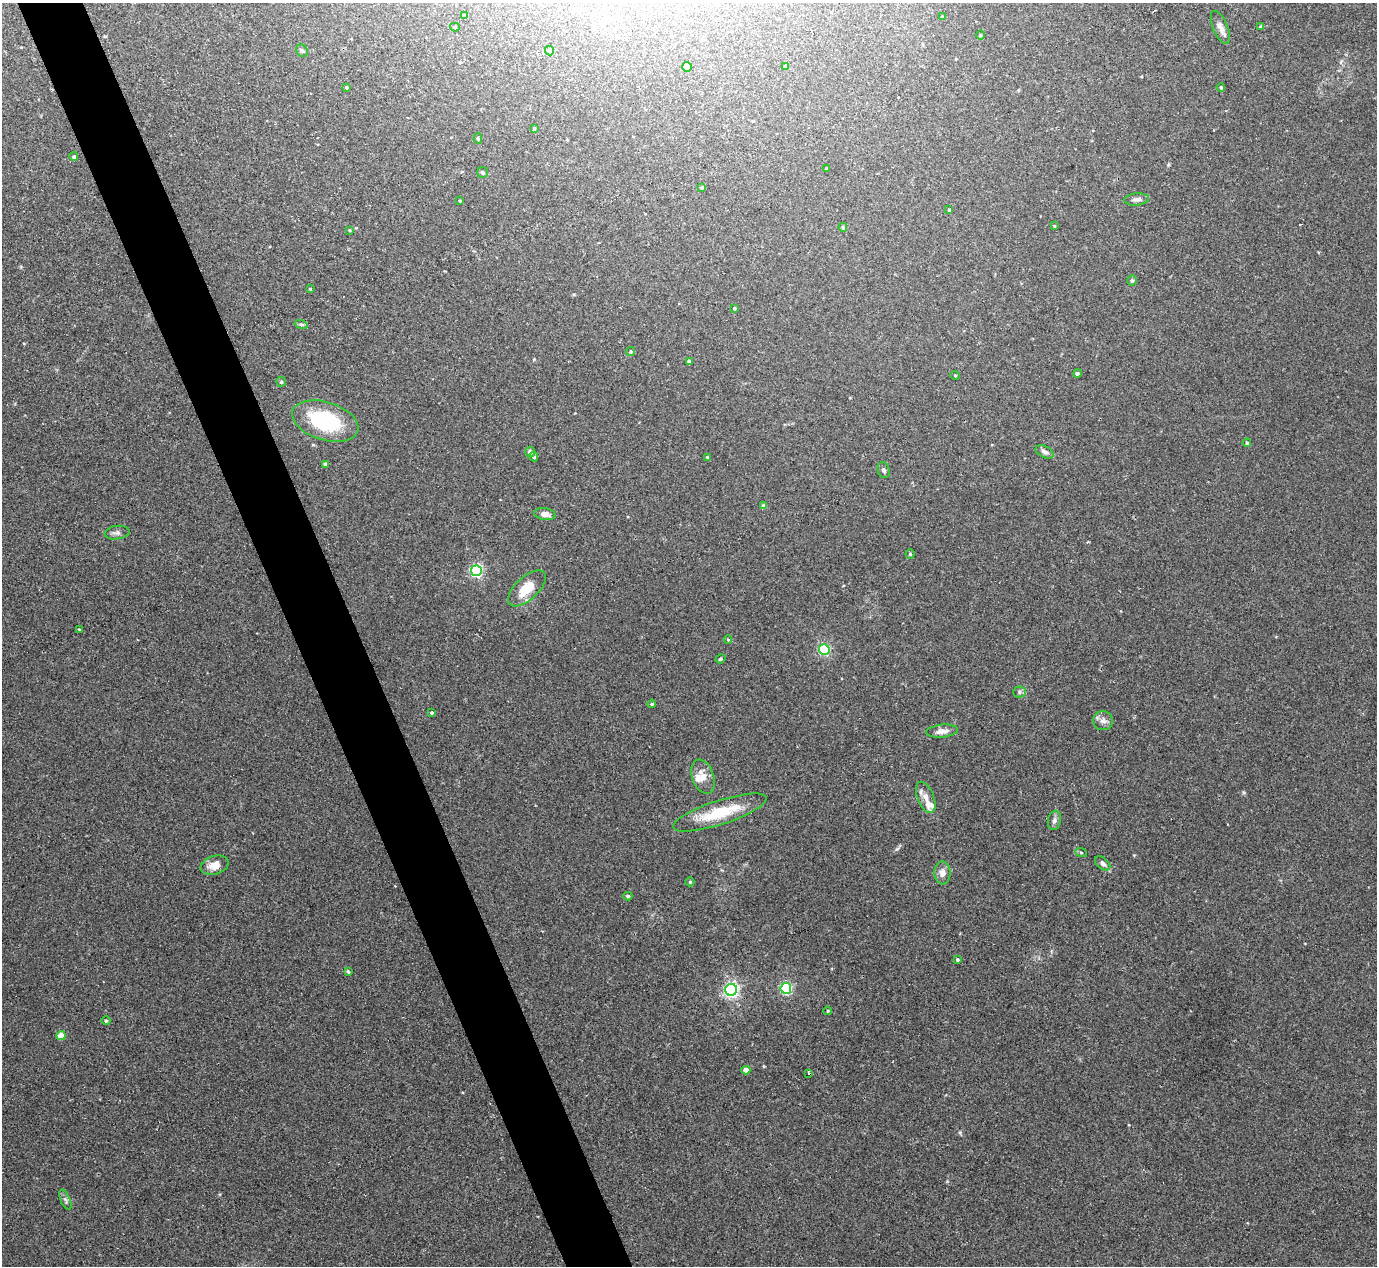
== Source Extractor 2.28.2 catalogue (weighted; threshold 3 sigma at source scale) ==
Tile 11 of 4 x 4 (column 3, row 3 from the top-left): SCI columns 2791-4165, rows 1447-2710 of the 5567 x 5545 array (HDU 1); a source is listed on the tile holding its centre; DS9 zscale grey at full resolution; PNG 1379 x 1268 px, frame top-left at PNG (2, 3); each listed source drawn as its Kron ellipse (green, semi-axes under 4 px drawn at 4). Shown black and unused: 5% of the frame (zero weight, under 2 of 3 exposures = <1% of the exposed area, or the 3 px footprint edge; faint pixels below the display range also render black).
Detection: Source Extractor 2.28.2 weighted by HDU 2 'WHT'; one run over the whole footprint, this tile lists its part. Background 0.0497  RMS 0.0076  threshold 0.0343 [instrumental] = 3 sigma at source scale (4.5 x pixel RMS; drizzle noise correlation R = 1.50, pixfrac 1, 0.05/0.05 arcsec/px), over >= 5 px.
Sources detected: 80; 2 cosmic-ray / hot-pixel residue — neither listed nor drawn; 2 inside a brighter listed object's ellipse — not listed separately; the other 76 listed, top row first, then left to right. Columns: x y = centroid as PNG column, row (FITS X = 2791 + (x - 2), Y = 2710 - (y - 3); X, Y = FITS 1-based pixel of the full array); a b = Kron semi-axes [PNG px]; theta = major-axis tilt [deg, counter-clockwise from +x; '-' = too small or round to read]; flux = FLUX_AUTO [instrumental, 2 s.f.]
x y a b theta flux
465 16 4 3 - 1.7
942 17 3 3 - 0.72
455 27 5 4 - 0.86
1220 27 18 7 -67 4.6
1260 27 4 4 - 1.1
980 35 5 3 - 0.67
302 51 6 5 - 1.5
549 51 5 4 - 3.4
785 66 4 3 - 0.76
687 67 5 5 - 6.9
346 87 4 4 - 1
1221 87 4 3 - 0.89
534 128 4 3 - 0.9
478 138 5 4 - 1.2
74 157 4 4 - 1.2
826 168 3 2 - 0.69
482 173 5 5 - 1.4
702 188 4 4 - 1.2
1137 199 12 6 5 3.2
460 201 3 2 - 0.59
949 210 3 3 - 1.2
1054 226 4 3 - 0.66
843 227 4 4 - 1.5
350 230 4 3 - 0.85
1132 281 5 4 - 1.4
310 289 4 3 - 0.71
734 308 4 4 - 1.2
301 324 6 4 -19 1.2
631 351 4 4 - 1
689 361 4 3 - 2.2
1077 373 4 4 - 1.7
955 375 5 3 - 0.59
281 382 5 5 - 1.2
325 421 34 19 -18 60
1247 443 4 3 - 1.2
530 452 5 5 - 2.8
1044 452 10 5 -27 2.6
534 457 5 4 - 1.4
707 457 4 3 - 0.84
325 464 4 4 - 2.3
884 470 8 6 -70 1.8
764 506 4 4 - 3.7
545 514 10 6 -9 4.1
117 533 12 6 8 2.8
910 554 4 4 - 0.87
476 571 5 5 - 130
527 588 23 11 43 16
79 629 3 2 - 0.82
728 640 4 3 - 0.59
824 649 5 5 - 74
720 659 5 4 - 1
1019 692 6 5 - 1.6
652 704 4 3 - 0.93
432 713 4 4 - 1.1
1103 721 10 9 - 3.8
942 731 16 6 6 5.1
703 777 17 11 -71 8.9
926 797 16 8 -69 6.1
720 813 49 12 18 31
1054 820 10 6 78 2.5
1081 852 6 4 -20 0.9
1103 863 9 5 -39 2.3
215 865 14 9 17 7.1
942 873 11 8 -88 4.8
690 882 4 4 - 1
628 896 4 3 - 1.1
957 960 3 3 - 1
348 972 4 2 - 0.96
786 988 5 5 - 97
731 990 6 6 - 210
828 1011 4 3 - 0.88
106 1021 4 4 - 1
61 1036 4 4 - 13
746 1070 4 4 - 6.5
808 1074 4 3 - 3.9
65 1200 11 4 -68 1.9
Unlisted compact peaks at least as high as the median listed source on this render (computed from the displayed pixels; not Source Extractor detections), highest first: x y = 897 849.